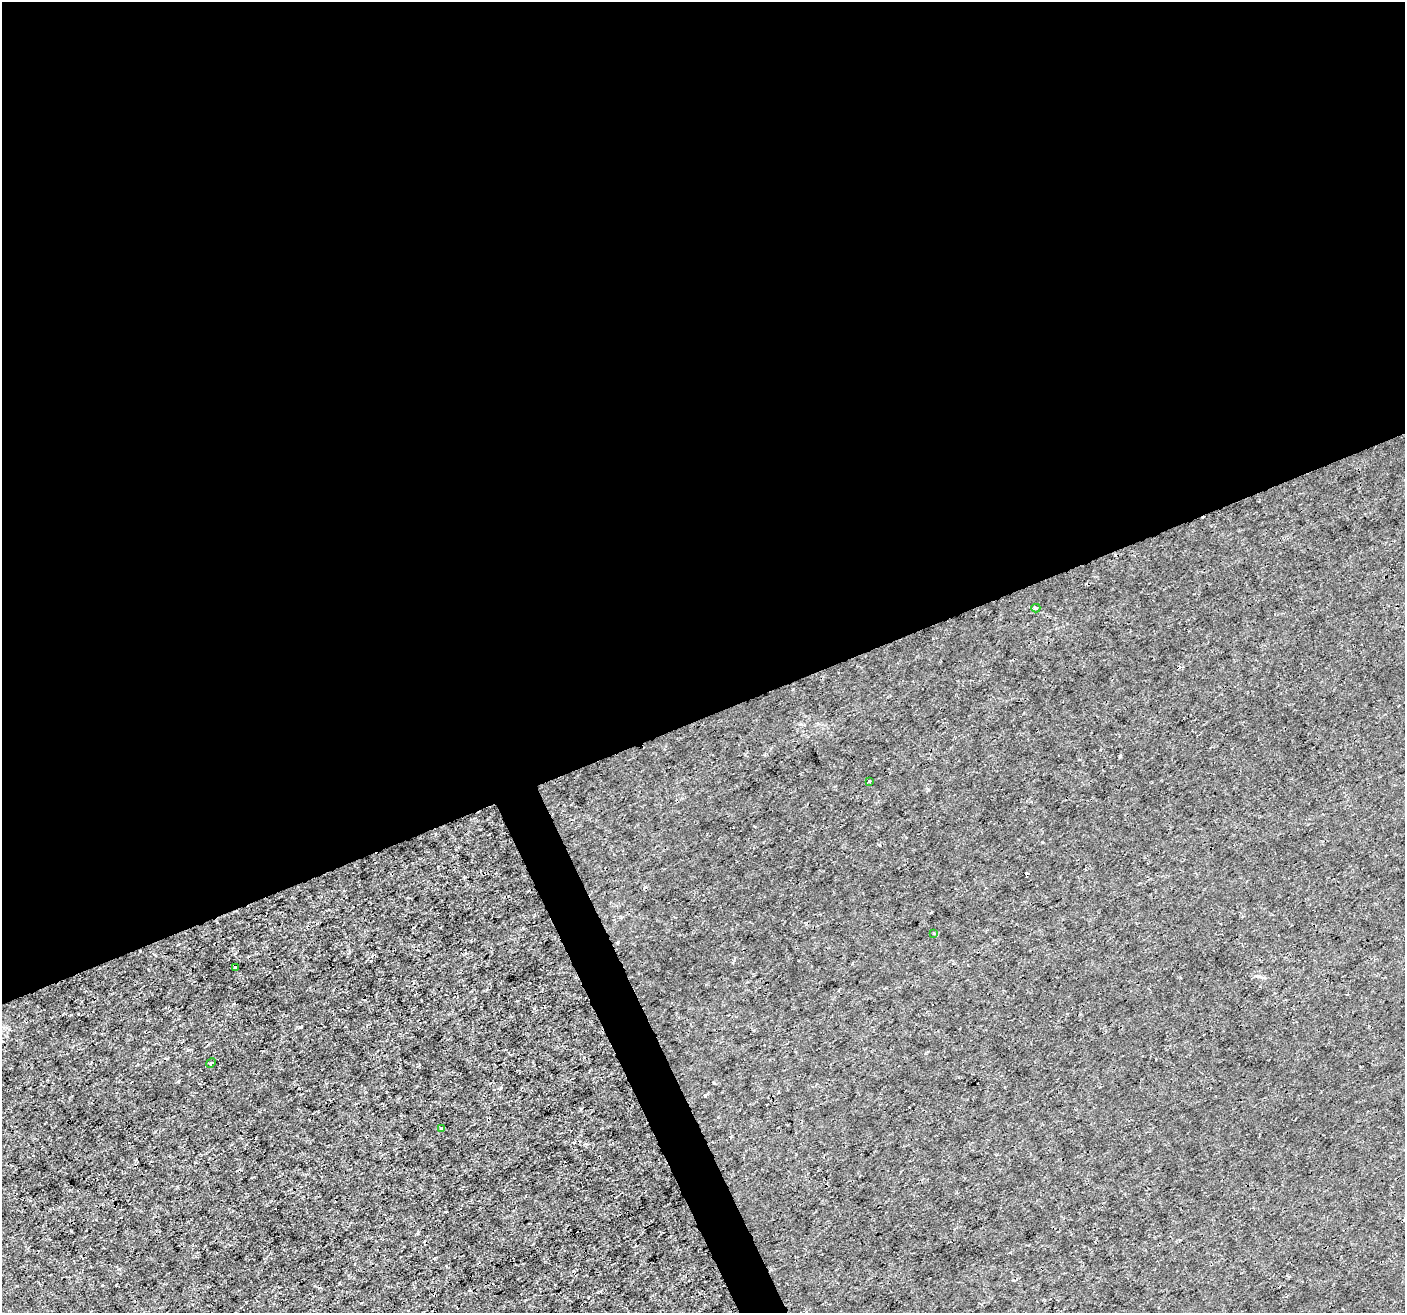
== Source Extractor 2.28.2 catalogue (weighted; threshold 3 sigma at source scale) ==
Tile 2 of 4 x 4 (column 2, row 1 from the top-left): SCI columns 1407-2809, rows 4078-5388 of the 5617 x 5474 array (HDU 1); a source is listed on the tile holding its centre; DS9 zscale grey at full resolution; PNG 1407 x 1315 px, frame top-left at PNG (2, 2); each listed source drawn as its Kron ellipse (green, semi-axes under 4 px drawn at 4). Shown black and unused: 56% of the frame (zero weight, under 3 of 4 exposures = <1% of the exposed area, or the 3 px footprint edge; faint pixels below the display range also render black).
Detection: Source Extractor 2.28.2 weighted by HDU 2 'WHT'; one run over the whole footprint, this tile lists its part. Background -2.14e-04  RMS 7.2e-04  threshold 0.00326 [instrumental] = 3 sigma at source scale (4.5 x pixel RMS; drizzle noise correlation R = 1.50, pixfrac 1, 0.0396/0.0396 arcsec/px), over >= 5 px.
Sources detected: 9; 3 cosmic-ray / hot-pixel residue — neither listed nor drawn; the other 6 listed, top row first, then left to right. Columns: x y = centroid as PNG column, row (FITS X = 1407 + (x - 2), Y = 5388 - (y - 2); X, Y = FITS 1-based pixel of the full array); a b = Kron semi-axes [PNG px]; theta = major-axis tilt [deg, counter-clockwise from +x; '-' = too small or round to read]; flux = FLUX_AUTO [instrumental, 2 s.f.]
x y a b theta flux
1036 608 4 4 - 0.14
869 781 3 2 - 0.06
933 933 4 3 - 0.065
235 967 3 2 - 0.11
211 1063 5 4 - 0.09
442 1129 4 3 - 0.21